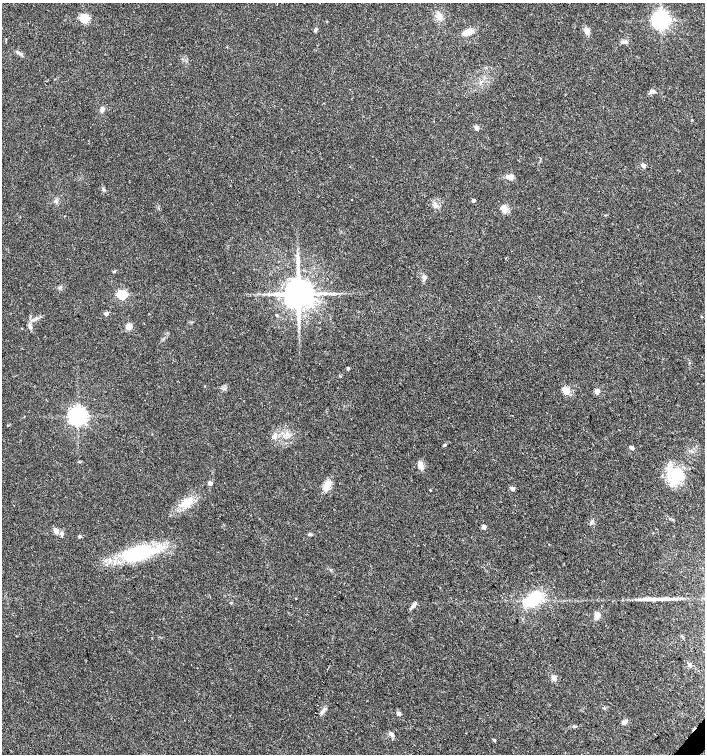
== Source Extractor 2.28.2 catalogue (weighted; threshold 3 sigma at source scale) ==
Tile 6 of 4 x 4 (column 2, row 2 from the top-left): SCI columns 1639-3044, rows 3005-4507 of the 6023 x 6017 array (HDU 1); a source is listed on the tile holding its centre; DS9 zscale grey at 2 x 2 block average (1 PNG px = mean of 2 x 2 image px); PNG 707 x 756 px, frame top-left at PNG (2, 3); no overlay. Shown black and unused: <1% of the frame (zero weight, under 3 of 4 exposures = <1% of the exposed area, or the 3 px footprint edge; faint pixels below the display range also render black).
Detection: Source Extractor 2.28.2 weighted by HDU 2 'WHT'; one run over the whole footprint, this tile lists its part. Background 0.0228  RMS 0.0029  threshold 0.0129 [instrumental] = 3 sigma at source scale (4.5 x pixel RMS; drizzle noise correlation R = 1.50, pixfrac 1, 0.0396/0.0396 arcsec/px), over >= 5 px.
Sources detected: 68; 1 inside a brighter object's white glare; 1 long thin detection or spike segment (spike, bleed or trail) — not listed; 4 inside a brighter listed object's ellipse — not listed separately; the other 62 listed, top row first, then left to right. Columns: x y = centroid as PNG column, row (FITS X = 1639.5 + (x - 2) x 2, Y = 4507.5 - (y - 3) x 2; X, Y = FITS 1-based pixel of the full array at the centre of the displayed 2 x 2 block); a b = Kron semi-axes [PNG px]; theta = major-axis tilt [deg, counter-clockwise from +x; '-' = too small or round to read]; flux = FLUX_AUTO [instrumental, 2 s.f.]
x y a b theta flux
439 16 8 6 -79 4.6
84 18 3 3 - 47
661 20 4 4 - 340
315 30 4 4 - 1
587 31 7 5 -78 3.6
468 32 11 6 26 5.1
623 42 5 4 - 1.5
227 47 2 2 - 0.33
20 54 11 2 -32 1.4
652 91 7 4 20 1.7
102 109 6 4 80 2.8
692 120 3 2 - 0.33
477 128 3 3 - 8.4
643 165 3 3 - 6.2
509 177 9 6 18 3.2
473 200 3 2 - 2.2
436 205 6 4 5 1.7
504 209 3 3 - 22
114 271 5 2 - 0.62
425 277 6 4 -41 1.7
298 294 7 6 - 1700
122 295 3 3 - 60
106 314 3 3 - 4.9
276 315 3 3 - 0.73
129 326 7 6 - 3.5
30 327 5 4 - 1.4
348 368 3 3 - 1
566 390 3 3 - 24
597 391 3 3 - 9
78 416 5 5 - 360
274 437 6 5 - 2.3
444 445 4 3 - 0.75
632 448 3 2 - 3.6
421 465 10 5 -75 4.3
674 475 18 12 27 17
210 483 3 3 - 4.7
328 484 11 9 50 5.7
512 488 3 3 - 3.1
430 490 2 2 - 0.5
187 502 13 9 34 8.3
673 520 3 2 - 0.44
591 522 4 3 - 0.92
484 527 3 3 - 5.1
56 531 3 3 - 12
309 534 4 3 - 0.94
79 536 3 2 - 1.2
138 554 23 12 14 55
296 598 2 2 - 0.32
534 599 14 9 35 33
667 599 19 3 2 5.9
414 604 11 3 43 1.9
597 616 8 6 -80 3
690 665 6 4 -43 1.5
554 678 6 5 - 2.4
318 705 2 2 - 0.53
323 710 5 2 - 1.2
398 713 3 3 - 4.5
624 722 8 4 39 2.2
574 726 4 2 - 0.62
466 733 2 2 - 0.25
392 734 7 4 -25 1.7
494 740 3 2 - 0.92
Diffuse or blended objects may show on this block-average render without a row.